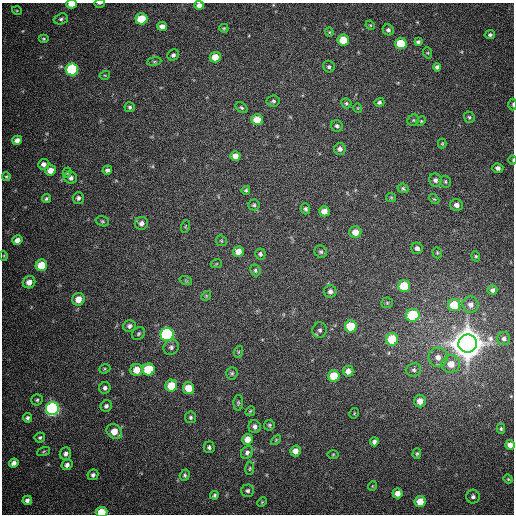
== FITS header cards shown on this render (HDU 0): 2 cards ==
NAXIS1  =                  512
NAXIS2  =                  512

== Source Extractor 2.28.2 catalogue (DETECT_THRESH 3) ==
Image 512 x 512 px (HDU 0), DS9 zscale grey, 1 PNG px = 1 image px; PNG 516 x 516 px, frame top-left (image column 1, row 512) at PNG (2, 3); each listed source drawn as its Kron ellipse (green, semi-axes under 4 px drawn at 4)
Background 400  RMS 10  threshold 31.1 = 3 sigma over >= 5 px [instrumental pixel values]
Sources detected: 149; all 149 listed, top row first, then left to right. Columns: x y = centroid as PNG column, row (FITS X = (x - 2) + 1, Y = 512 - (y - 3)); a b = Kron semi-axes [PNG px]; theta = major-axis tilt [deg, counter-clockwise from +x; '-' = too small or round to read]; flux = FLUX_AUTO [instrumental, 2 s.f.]
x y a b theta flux
99 3 5 3 - 9.1e+02
71 4 5 3 - 6.7e+03
199 5 5 4 - 4.0e+03
17 11 5 3 - 6.4e+02
61 19 7 5 21 1.6e+03
141 19 6 5 - 2.1e+04
370 25 5 4 - 6.9e+02
162 26 5 4 - 3.6e+03
224 28 4 3 - 8.2e+02
388 30 6 5 - 1.6e+03
329 32 4 4 - 7.3e+02
490 35 5 4 - 1.5e+03
44 39 5 4 - 9.2e+02
343 40 6 5 - 1.5e+04
418 42 4 4 - 1.5e+03
401 44 6 5 - 2.6e+04
428 53 6 3 -72 6.9e+02
173 55 6 5 - 1.7e+03
215 57 5 5 - 1.1e+04
154 61 7 3 8 8.8e+02
329 67 6 5 - 1.4e+03
437 67 4 4 - 1.9e+03
72 69 6 6 - 7.5e+04
105 75 5 3 - 6.3e+02
273 101 6 5 - 1.6e+03
379 102 5 4 - 1.4e+03
346 103 5 5 - 1.2e+03
513 105 6 3 -90 7.9e+02
130 107 5 5 - 1.2e+03
241 108 6 4 -39 1.3e+03
358 108 5 3 - 5.1e+02
469 117 6 5 - 1.2e+03
257 120 6 5 - 1.1e+04
413 120 6 5 - 1.1e+03
421 121 5 4 - 7.4e+02
337 126 6 5 - 1.6e+03
17 140 5 4 - 3.4e+03
442 144 5 4 - 7.5e+02
340 149 6 6 - 2.7e+03
235 156 5 5 - 4.8e+03
513 160 5 3 - 6.6e+02
44 164 6 5 - 2.8e+03
498 168 5 5 - 2.5e+03
50 170 5 5 - 5.9e+03
107 170 5 4 - 1.7e+03
67 173 5 4 - 9.3e+02
6 176 4 3 - 7.5e+02
71 178 6 6 - 2.7e+03
435 180 6 6 - 2.3e+03
445 182 6 5 - 1.1e+03
403 188 5 4 - 1.2e+03
246 190 4 4 - 1.1e+03
391 197 5 4 - 8.0e+02
78 198 6 5 - 1.9e+03
46 199 5 4 - 1.3e+03
434 199 6 4 -43 8.0e+02
254 205 5 5 - 1.1e+03
456 205 6 6 - 3.5e+03
305 209 5 4 - 1.5e+03
324 211 5 5 - 5.6e+03
102 221 7 5 -15 1.1e+03
141 223 6 6 - 2.9e+03
186 226 6 4 70 6.0e+02
355 232 6 6 - 7.5e+03
17 240 5 4 - 4.0e+03
221 241 6 5 - 8.4e+02
417 248 6 5 - 2.3e+03
238 251 5 5 - 5.9e+03
321 252 6 6 - 1.5e+03
437 253 6 4 -71 9.3e+02
260 254 5 5 - 1.4e+03
4 256 5 3 - 5.9e+02
476 256 5 4 - 9.6e+02
216 264 5 3 - 5.9e+02
41 265 6 5 - 1.8e+04
255 270 6 5 - 1.2e+03
186 281 6 4 -19 9.5e+02
29 282 6 6 - 5.1e+03
404 286 6 6 - 2.2e+04
492 290 5 5 - 2.2e+03
330 291 6 6 - 2.2e+03
206 296 5 4 - 7.9e+02
78 299 6 6 - 7.1e+03
387 303 6 5 - 1.1e+03
454 305 6 6 - 2.1e+04
471 305 8 8 - 3.5e+03
413 315 7 6 - 3.5e+04
129 326 6 5 - 2.0e+03
351 326 6 6 - 2.7e+04
320 330 8 7 - 1.9e+03
139 334 7 5 47 1.3e+03
167 335 6 6 - 1.2e+05
504 338 6 6 - 2.0e+03
392 339 6 6 - 2.4e+04
468 344 9 9 - 2.0e+06
171 347 8 7 - 2.1e+03
238 352 6 4 71 8.7e+02
438 357 9 9 - 5.6e+03
451 364 9 9 - 8.2e+03
105 369 6 4 22 8.9e+02
148 369 6 6 - 3.2e+04
136 370 6 6 - 9.2e+03
414 370 7 6 - 2.1e+03
348 371 5 5 - 3.6e+03
232 373 6 5 - 1.2e+03
334 376 6 5 - 1.7e+04
171 386 6 5 - 1.6e+04
105 388 6 5 - 2.0e+03
188 388 6 5 - 1.1e+04
37 400 5 5 - 1.2e+03
420 401 6 6 - 5.7e+03
238 403 8 5 88 1.1e+03
106 406 6 5 - 1.8e+03
52 409 6 6 - 2.0e+05
250 411 5 4 - 9.2e+02
354 413 5 3 - 6.9e+02
191 417 5 5 - 1.4e+03
27 418 5 4 - 1.6e+03
269 425 5 5 - 1.1e+03
255 427 6 6 - 2.5e+03
501 429 5 4 - 8.2e+02
114 432 8 6 -40 1.0e+04
40 438 5 5 - 1.2e+03
247 439 5 5 - 6.1e+03
276 440 6 3 46 7.2e+02
374 442 4 4 - 2.0e+03
510 445 5 5 - 4.2e+03
209 447 6 5 - 1.7e+03
43 451 7 3 19 7.9e+02
295 451 5 5 - 4.9e+03
247 452 7 5 52 2.0e+03
65 454 6 5 - 2.4e+03
333 454 6 4 2 7.8e+02
417 454 5 4 - 9.9e+02
14 463 5 4 - 3.1e+03
67 465 6 5 - 2.3e+03
250 468 7 4 83 9.1e+02
93 475 6 5 - 1.8e+03
185 475 6 5 - 1.3e+03
508 479 4 4 - 8.1e+02
372 486 5 3 - 5.4e+02
248 491 6 6 - 1.6e+03
397 493 5 5 - 4.1e+03
214 495 4 4 - 1.0e+03
473 497 7 7 - 2.1e+03
27 500 5 4 - 2.2e+03
262 502 5 3 - 6.3e+02
420 502 5 5 - 1.1e+04
101 512 6 5 - 1.7e+04
At the frame edge (FLAGS 8, measured only in part): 6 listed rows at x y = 99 3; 71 4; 199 5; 513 105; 513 160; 101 512